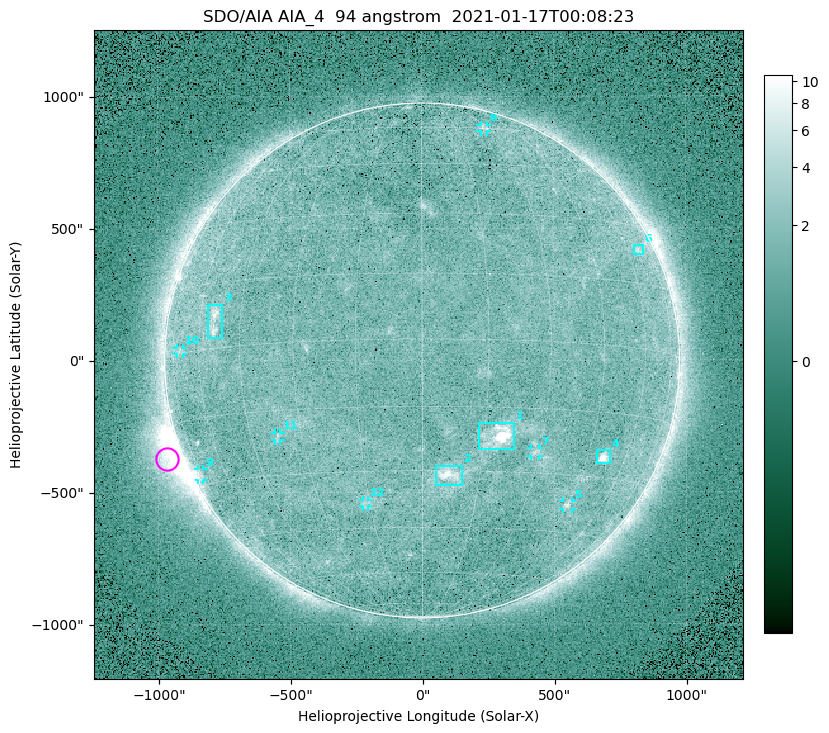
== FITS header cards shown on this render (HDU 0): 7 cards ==
TELESCOP= 'SDO/AIA '
INSTRUME= 'AIA_4   '
WAVELNTH=                   94
WAVEUNIT= 'angstrom'
DATE-OBS= '2021-01-17T00:08:23.12'
CTYPE1  = 'HPLN-TAN'
CTYPE2  = 'HPLT-TAN'

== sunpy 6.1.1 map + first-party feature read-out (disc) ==
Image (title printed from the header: SDO/AIA AIA_4  94 angstrom  2021-01-17T00:08:23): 512 x 512 px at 4.8 arcsec/px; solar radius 976 arcsec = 203 px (full disc in frame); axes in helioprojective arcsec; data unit not stated in the header (colour bar unlabelled)
Orientation: roll -0.138 deg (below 1 deg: not rotated)
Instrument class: DISC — disc imager (sunpy class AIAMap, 94 A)
Bright regions (active regions / flare kernels): reference = the median radial profile (limb darkening/brightening removed); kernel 5 px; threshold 5 sigma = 1.89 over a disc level ~1.64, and >= 1.15x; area >= 9 px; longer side >= 5 px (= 24 arcsec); searched inside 0.97 R_sun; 12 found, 12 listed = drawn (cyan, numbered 1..; 7 of them under ~33 arcsec drawn as corner ticks so the feature stays visible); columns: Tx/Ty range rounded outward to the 10 arcsec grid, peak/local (2 s.f.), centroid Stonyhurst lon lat
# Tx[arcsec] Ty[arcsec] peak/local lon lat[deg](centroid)
1 210..350 -340..-230 11 +19 -22
2 50..150 -470..-400 5.8 +7 -31
3 -810..-750 90..220 4.5 -54 +6
4 660..710 -390..-340 7.9 +51 -25
5 530..570 -570..-530 3.7 +45 -38
6 800..840 400..440 2.6 +66 +23
7 410..440 -360..-330 2.7 +29 -25
8 220..250 870..890 2.5 +29 +60
9 -850..-830 -450..-410 2.7 -75 -27
10 -930..-900 20..50 2.2 -70 +1
11 -560..-530 -300..-270 2.5 -37 -21
12 -230..-200 -550..-530 2.4 -16 -38
Off-limb structures (1.02-1.3 R_sun): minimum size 50 px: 4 found; the strongest spans PA ~95..130 deg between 1.02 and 1.2 R_sun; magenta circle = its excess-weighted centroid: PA ~110 deg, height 1.06 R_sun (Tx ~-970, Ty ~-370 arcsec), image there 5.3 x the reference